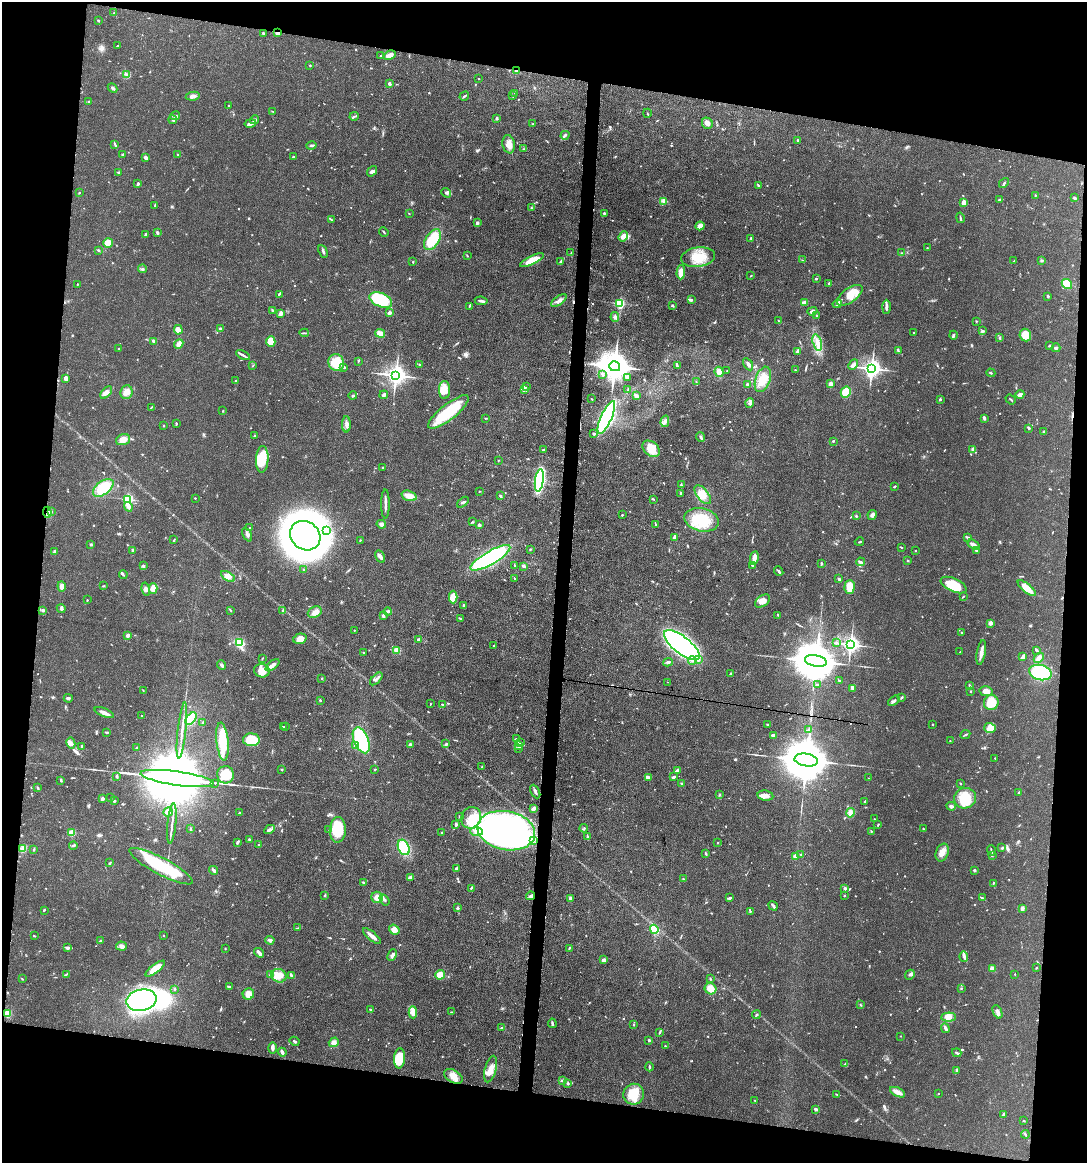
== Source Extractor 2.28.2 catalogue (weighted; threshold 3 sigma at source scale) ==
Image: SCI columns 117-4453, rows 3-4646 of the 4683 x 4649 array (HDU 1 of 3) = the unmasked area's bounding box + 8 px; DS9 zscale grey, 4 x 4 block average (1 PNG px = mean of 4 x 4 image px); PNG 1089 x 1165 px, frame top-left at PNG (2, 2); each listed source drawn as its Kron ellipse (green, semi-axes under 4 px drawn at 4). Shown black and unused: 19% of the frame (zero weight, under 3 of 4 exposures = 1% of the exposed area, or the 3 px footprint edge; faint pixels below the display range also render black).
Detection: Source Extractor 2.28.2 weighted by HDU 2 'WHT'. Background 0.0591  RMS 0.0043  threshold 0.0194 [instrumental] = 3 sigma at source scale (4.5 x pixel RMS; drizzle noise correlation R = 1.50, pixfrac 1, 0.05/0.05 arcsec/px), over >= 5 px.
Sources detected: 850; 2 too faint to see at this stretch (4 x 4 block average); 17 inside a brighter object's white glare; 6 cosmic-ray / hot-pixel residue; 3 long thin detections or spike segments (spike, bleed or trail) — neither listed nor drawn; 15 coinciding with a brighter row at this scale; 40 inside a brighter listed object's ellipse — not listed separately; of the other 767, all 500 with FLUX_AUTO >= 1.33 (the completeness limit of this list) listed and drawn (267 fainter detections not listed), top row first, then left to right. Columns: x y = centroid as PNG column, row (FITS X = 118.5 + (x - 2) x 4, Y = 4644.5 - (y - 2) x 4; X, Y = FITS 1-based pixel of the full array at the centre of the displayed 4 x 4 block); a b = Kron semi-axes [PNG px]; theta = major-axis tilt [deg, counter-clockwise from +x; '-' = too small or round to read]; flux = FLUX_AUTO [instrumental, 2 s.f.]
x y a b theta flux
114 13 2 2 - 1.9
98 20 2 2 - 2.7
263 33 2 2 - 3.3
277 33 3 2 - 8.4
117 46 3 2 - 1.8
390 55 6 4 30 12
381 56 2 2 - 1.9
310 65 2 2 - 2.5
517 71 3 2 - 2.7
126 75 3 2 - 3.1
479 79 2 2 - 1.3
389 84 3 2 - 6.5
113 88 5 2 - 4.2
515 93 2 2 - 1.6
193 96 7 3 11 12
464 96 5 2 - 3.7
513 96 3 2 - 2.5
89 101 2 2 - 2.2
228 105 2 2 - 1.5
273 111 3 2 - 1.4
647 113 4 2 - 1.5
175 116 5 2 - 5.7
354 116 4 2 - 3.1
496 118 3 2 - 3.7
173 120 4 2 - 4.2
254 120 4 3 - 5.4
250 123 6 3 13 10
707 123 6 5 - 11
533 124 2 2 - 2.7
565 135 4 3 - 4.9
797 140 3 2 - 2.5
115 144 3 2 - 2
509 144 9 6 -80 20
311 146 5 2 - 3.2
523 149 2 2 - 1.8
123 155 2 2 - 1.3
178 155 2 2 - 1.3
293 157 2 2 - 2.9
146 158 4 3 - 6.4
372 171 6 4 50 6.5
119 172 3 2 - 2.7
1004 183 6 2 48 3.5
138 184 3 2 - 4.7
758 186 3 2 - 2.7
79 193 2 2 - 1.9
446 193 5 3 - 5.5
1035 195 2 2 - 1.6
1075 198 3 2 - 3.3
999 200 3 2 - 3.9
663 201 4 3 - 5.6
964 203 3 2 - 26
155 206 3 2 - 1.7
531 208 2 2 - 1.9
409 213 2 2 - 2.4
604 213 2 2 - 3.3
960 218 5 2 - 3.4
331 220 3 2 - 2.3
477 223 3 2 - 6.1
700 226 4 4 - 16
157 232 3 2 - 5.7
384 232 5 2 - 2.7
145 234 3 2 - 2.4
623 236 5 3 - 20
751 238 3 2 - 2.2
432 240 11 7 58 90
108 243 5 4 - 29
927 248 3 2 - 1.8
98 250 3 2 - 2.6
323 251 7 2 -65 5.4
571 253 2 2 - 1.8
901 253 2 2 - 1.6
467 256 3 2 - 1.5
698 257 17 9 8 58
532 260 13 4 25 38
802 260 2 2 - 1.4
1042 260 3 2 - 2.7
560 261 4 2 - 3.4
1014 261 2 2 - 1.7
413 262 2 2 - 1.8
142 269 4 3 - 4.1
681 272 7 4 89 35
750 276 2 2 - 1.4
816 279 2 2 - 3.3
829 283 3 2 - 1.8
77 284 2 2 - 1.8
1067 284 5 4 - 66
279 294 4 2 - 3.1
850 295 15 7 36 47
1048 296 3 2 - 4.8
381 300 12 7 -22 140
559 300 9 3 37 10
691 300 4 3 - 4.2
481 301 6 2 -9 6.1
804 303 3 3 - 17
620 304 2 2 - 270
837 304 4 3 - 4.6
469 306 3 2 - 1.6
672 306 4 2 - 3.5
886 307 7 2 88 10
272 310 3 2 - 2.2
812 311 5 2 - 7.2
281 313 4 3 - 8.3
390 313 4 4 - 4.8
817 315 2 2 - 1.5
615 317 5 3 - 5.7
778 321 3 2 - 1.9
976 321 2 2 - 1.5
220 329 2 2 - 16
178 330 5 4 - 22
982 331 4 2 - 3.4
304 333 5 2 - 2.7
380 333 5 3 - 19
914 333 2 2 - 2.3
953 335 4 2 - 3.3
1025 335 6 5 - 39
999 338 2 2 - 3.1
154 341 3 2 - 8.8
271 342 5 4 - 48
817 343 8 4 -75 17
179 344 5 3 - 7.7
1050 346 4 2 - 2.1
1056 348 4 2 - 4.2
118 349 2 2 - 1.8
898 350 3 2 - 2.2
798 351 4 2 - 4
243 355 7 2 -28 6.7
358 361 3 2 - 2.7
336 363 9 7 -62 58
748 364 7 3 -60 6.4
253 365 3 2 - 1.5
419 365 2 2 - 4.2
853 365 6 4 46 8
615 366 5 5 - 5100
677 366 4 2 - 4.1
344 367 3 2 - 3.6
872 368 3 3 - 1300
795 370 2 2 - 1.6
727 371 2 2 - 1.6
719 372 5 4 - 19
991 373 4 2 - 2.1
603 374 3 3 - 3.4
396 375 3 3 - 1700
627 377 4 3 - 5
66 378 3 3 - 13
763 379 13 7 71 36
235 381 2 2 - 3.1
696 382 2 2 - 1.4
747 384 2 2 - 10
831 384 2 2 - 28
526 387 2 2 - 1.5
628 389 2 2 - 1.6
444 390 9 5 89 23
524 390 3 2 - 4.1
106 392 7 4 50 11
126 392 7 6 - 16
846 392 5 5 - 41
1020 394 4 2 - 11
384 395 4 3 - 6.2
353 396 4 2 - 3.5
636 396 3 2 - 12
592 399 2 2 - 1.8
940 399 3 2 - 3.5
1011 400 5 2 - 2
750 403 5 2 - 5.3
151 407 4 2 - 2
223 411 2 2 - 1.9
448 412 25 8 38 120
606 417 17 5 66 740
485 418 3 2 - 1.6
984 418 3 2 - 6.5
665 421 6 3 75 7.7
176 423 3 2 - 2.3
346 424 8 3 -89 9.7
164 426 2 2 - 1.4
1029 428 3 2 - 4.6
1044 432 3 2 - 4.2
594 434 3 2 - 5.3
255 435 3 2 - 2.1
700 437 5 2 - 4.5
123 440 7 5 20 20
833 441 2 2 - 3.2
543 449 3 2 - 1.5
651 449 10 7 -40 44
973 449 4 3 - 6.4
262 459 13 6 88 78
498 460 3 2 - 1.9
383 467 2 2 - 2.3
539 480 11 4 82 350
681 485 3 2 - 2.8
894 486 3 2 - 2.8
103 488 12 6 37 76
479 491 2 2 - 1.9
680 493 4 2 - 3
703 495 11 5 -51 23
409 496 8 5 -18 25
500 496 2 2 - 4.9
195 498 2 2 - 1.4
128 499 2 2 - 260
654 499 2 2 - 1.9
463 502 7 2 38 3.4
385 504 15 2 -90 11
128 507 5 3 - 7.4
51 511 4 3 - 4.7
47 512 6 3 -88 9.9
622 515 2 2 - 2.1
872 515 5 4 - 7.2
856 516 3 2 - 2.1
701 520 17 11 -13 84
472 522 3 2 - 1.8
381 524 5 4 - 7
655 524 3 2 - 2
479 525 3 3 - 3.6
249 528 3 2 - 1.5
327 530 2 2 - 3.9
247 534 7 2 -65 5.7
305 536 16 14 -38 1900
968 537 3 2 - 2.6
675 538 4 3 - 13
174 540 3 2 - 2.4
360 540 2 2 - 1.6
859 542 4 2 - 2.4
91 545 3 2 - 2.2
973 545 7 3 -35 16
902 547 3 2 - 1.4
530 549 2 2 - 2.2
133 550 3 2 - 7.1
915 551 2 2 - 1.4
976 551 4 3 - 5.2
55 552 3 2 - 11
380 556 6 3 -61 11
490 558 23 6 30 370
754 558 7 3 81 22
908 561 2 2 - 2.1
861 562 4 3 - 4.4
821 563 2 2 - 3.8
752 565 4 3 - 3.8
143 566 3 2 - 2.2
514 566 2 2 - 1.6
524 566 4 3 - 5.5
304 570 2 2 - 3.3
779 571 5 2 - 5.2
123 574 4 2 - 3.3
228 576 8 4 -32 15
515 579 3 2 - 2.5
839 579 2 2 - 4.1
954 585 14 6 -25 75
62 586 5 3 - 13
104 586 3 2 - 2.5
850 587 7 5 88 39
153 588 5 3 - 24
1027 588 11 3 -39 41
146 589 7 4 -76 7.6
453 597 6 4 90 35
963 597 2 2 - 2.8
87 600 2 2 - 1.9
762 601 8 5 36 20
463 605 2 2 - 3.6
61 609 5 3 - 4.3
43 610 2 2 - 14
230 610 2 2 - 1.9
283 611 3 2 - 7
315 612 7 5 26 14
388 612 4 2 - 5.4
778 615 2 2 - 1.5
383 616 3 2 - 7
460 618 3 2 - 3.5
990 623 2 2 - 31
354 630 2 2 - 1.5
962 633 4 2 - 2.5
128 635 2 2 - 22
300 639 7 5 15 24
419 640 2 2 - 26
239 643 3 3 - 71
836 643 3 3 - 4.3
850 644 3 3 - 1100
494 645 2 2 - 1.7
682 645 22 8 -38 1100
397 650 3 2 - 40
1037 650 3 2 - 3.1
960 652 3 2 - 1.5
981 652 12 3 81 17
364 653 2 2 - 2
1023 657 3 2 - 17
262 658 3 2 - 1.6
1039 658 6 3 47 11
692 660 4 3 - 6.7
698 660 3 3 - 5.6
816 661 11 5 -10 14000
668 662 5 2 - 4.4
221 665 5 2 - 5.6
272 665 8 3 39 14
262 671 8 6 -14 32
1040 673 11 7 -13 180
730 674 2 2 - 3.3
322 678 2 2 - 2.4
376 679 8 2 46 6.3
839 680 3 2 - 1.7
668 682 2 2 - 1.5
817 684 2 2 - 1.4
969 685 2 2 - 4.1
852 689 4 2 - 3.9
143 690 2 2 - 1.6
971 691 2 2 - 1.9
986 691 7 5 -11 21
68 698 4 3 - 4.3
901 698 3 2 - 2.6
320 700 2 2 - 5.6
894 701 6 2 38 6.2
991 703 7 7 - 51
430 704 2 2 - 1.7
442 704 2 2 - 3.3
104 713 10 2 -22 14
142 716 2 2 - 1.4
191 718 7 3 51 83
203 722 2 2 - 8.7
767 724 2 2 - 1.9
933 724 2 2 - 1.6
283 726 3 2 - 1.6
285 726 2 2 - 1.6
990 728 6 5 - 24
808 729 4 2 - 2.9
182 730 28 2 84 19
106 732 4 2 - 2.7
773 735 4 2 - 6.9
965 735 5 2 - 2.9
516 739 3 2 - 3.3
251 740 8 6 -1 100
361 740 14 7 -68 230
950 741 2 2 - 2.1
222 742 19 6 -84 84
71 743 5 4 - 8.6
521 743 3 2 - 3.1
446 744 3 2 - 4.2
410 745 4 3 - 4.6
82 746 2 2 - 3.1
355 746 3 2 - 4.4
519 746 3 2 - 3.7
136 748 3 2 - 3.1
518 748 3 2 - 2.8
995 758 2 2 - 2.2
806 760 12 6 -9 17000
482 766 2 2 - 1.8
375 769 2 2 - 1.9
282 770 3 2 - 2.3
678 770 4 2 - 10
225 775 8 8 - 48
117 776 3 2 - 2.3
648 777 3 2 - 3.3
674 777 3 2 - 4.8
177 778 37 7 -8 57000
868 778 2 2 - 1.4
61 780 4 2 - 2.6
215 783 2 2 - 19
960 783 2 2 - 2.4
682 784 3 2 - 4.9
38 787 3 2 - 2.3
535 791 7 2 -62 6.6
1019 793 3 2 - 2.9
720 795 2 2 - 2
765 796 8 5 -8 18
111 798 3 2 - 1.7
965 798 11 10 - 75
102 799 2 2 - 24
114 801 2 2 - 7.3
865 801 3 2 - 3.2
951 806 5 3 - 5.7
533 809 4 2 - 11
168 812 5 4 - 12
239 813 2 2 - 4.7
850 813 5 4 - 8.1
459 817 2 2 - 1.8
471 818 11 9 63 40
875 819 2 2 - 1.4
172 823 20 2 84 14
456 824 3 2 - 6.1
878 825 2 2 - 2.4
584 828 4 2 - 2.1
191 829 3 2 - 2.2
269 829 5 3 - 5.8
328 829 2 2 - 1.4
923 829 2 2 - 1.4
338 830 13 8 88 91
476 831 6 4 -2 13
506 831 29 19 -11 650
871 831 3 2 - 1.8
442 832 3 2 - 1.4
72 833 4 4 - 20
588 837 4 2 - 2.5
249 839 2 2 - 3.4
533 840 3 3 - 4.6
237 843 2 2 - 1.9
718 843 2 2 - 1.5
73 845 4 2 - 5.6
259 845 3 2 - 3.3
404 847 8 5 -66 120
1002 848 3 2 - 2.4
23 849 4 3 - 23
34 849 3 2 - 2.9
991 850 5 2 - 3
942 852 9 6 72 19
706 854 3 2 - 3.1
801 854 2 2 - 1.7
992 855 3 2 - 2.6
795 856 2 2 - 31
110 863 3 2 - 2.9
161 866 35 8 -28 160
457 868 4 2 - 7.9
214 870 5 2 - 8.8
975 870 3 2 - 4
410 877 4 3 - 6.5
683 878 2 2 - 2
363 882 4 2 - 2.9
993 883 2 2 - 2.4
471 888 3 2 - 2
845 888 3 3 - 5.8
844 895 2 2 - 1.9
325 896 4 2 - 2.5
531 896 4 3 - 8.5
377 897 6 5 - 19
730 898 4 3 - 4.2
982 898 3 2 - 2.8
571 899 4 2 - 13
385 900 6 2 -56 5.4
773 906 5 2 - 6.4
457 908 3 2 - 4.7
1022 908 4 4 - 5.2
44 910 3 2 - 2.7
750 911 2 2 - 1.8
298 928 3 2 - 2.1
654 929 4 4 - 32
394 930 5 4 - 21
34 936 3 2 - 1.8
163 936 2 2 - 2.2
372 936 11 2 -40 17
270 940 4 3 - 8.2
100 941 3 2 - 1.9
121 946 5 4 - 10
67 948 4 2 - 7.8
225 948 2 2 - 1.4
569 948 3 2 - 2.2
259 953 5 2 - 10
392 955 6 3 65 7.8
964 957 5 4 - 6.8
604 960 3 2 - 12
992 968 4 3 - 12
1036 968 3 2 - 1.5
155 969 12 4 38 38
66 974 3 2 - 2.3
270 974 3 2 - 2.6
1015 974 2 2 - 1.4
440 975 5 4 - 22
910 975 5 3 - 4.6
279 976 8 6 -22 24
292 976 3 2 - 6
22 979 2 2 - 2
710 979 2 2 - 2.4
229 986 3 2 - 4
961 988 2 2 - 2.9
175 989 3 2 - 2.3
710 989 6 5 - 31
248 994 6 5 - 21
141 1000 15 10 12 500
860 1005 2 2 - 1.5
371 1010 3 2 - 3.6
413 1012 6 4 -88 25
451 1012 3 2 - 1.4
997 1012 7 3 -66 7.6
7 1014 2 2 - 99
756 1015 4 2 - 2.5
949 1017 7 4 3 15
552 1023 4 2 - 5.3
634 1024 3 2 - 1.6
501 1028 2 2 - 1.6
945 1028 5 2 - 5.7
659 1032 2 2 - 2.7
900 1036 2 2 - 1.7
649 1040 2 2 - 9.3
295 1041 5 2 - 3.3
334 1042 5 4 - 10
665 1046 2 2 - 1.9
272 1048 6 2 -89 9.2
282 1052 4 2 - 6.8
957 1053 5 2 - 3.5
399 1058 10 5 85 70
845 1064 3 2 - 2
649 1067 4 2 - 3.6
491 1069 14 5 75 27
957 1071 3 3 - 4.2
453 1076 10 6 -31 26
562 1080 3 2 - 2.3
568 1083 2 2 - 5
898 1092 8 3 -26 26
938 1093 2 2 - 1.4
634 1094 10 10 - 62
836 1094 3 2 - 1.9
755 1100 2 2 - 1.5
816 1109 3 2 - 5.8
1004 1114 4 2 - 6.2
1024 1121 3 2 - 1.9
1025 1134 4 2 - 3.7
Overlapping masked pixels (flux is a lower limit): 5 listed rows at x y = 277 33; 517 71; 47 512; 506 831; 531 896
Diffuse or blended objects may show on this block-average render without a row.